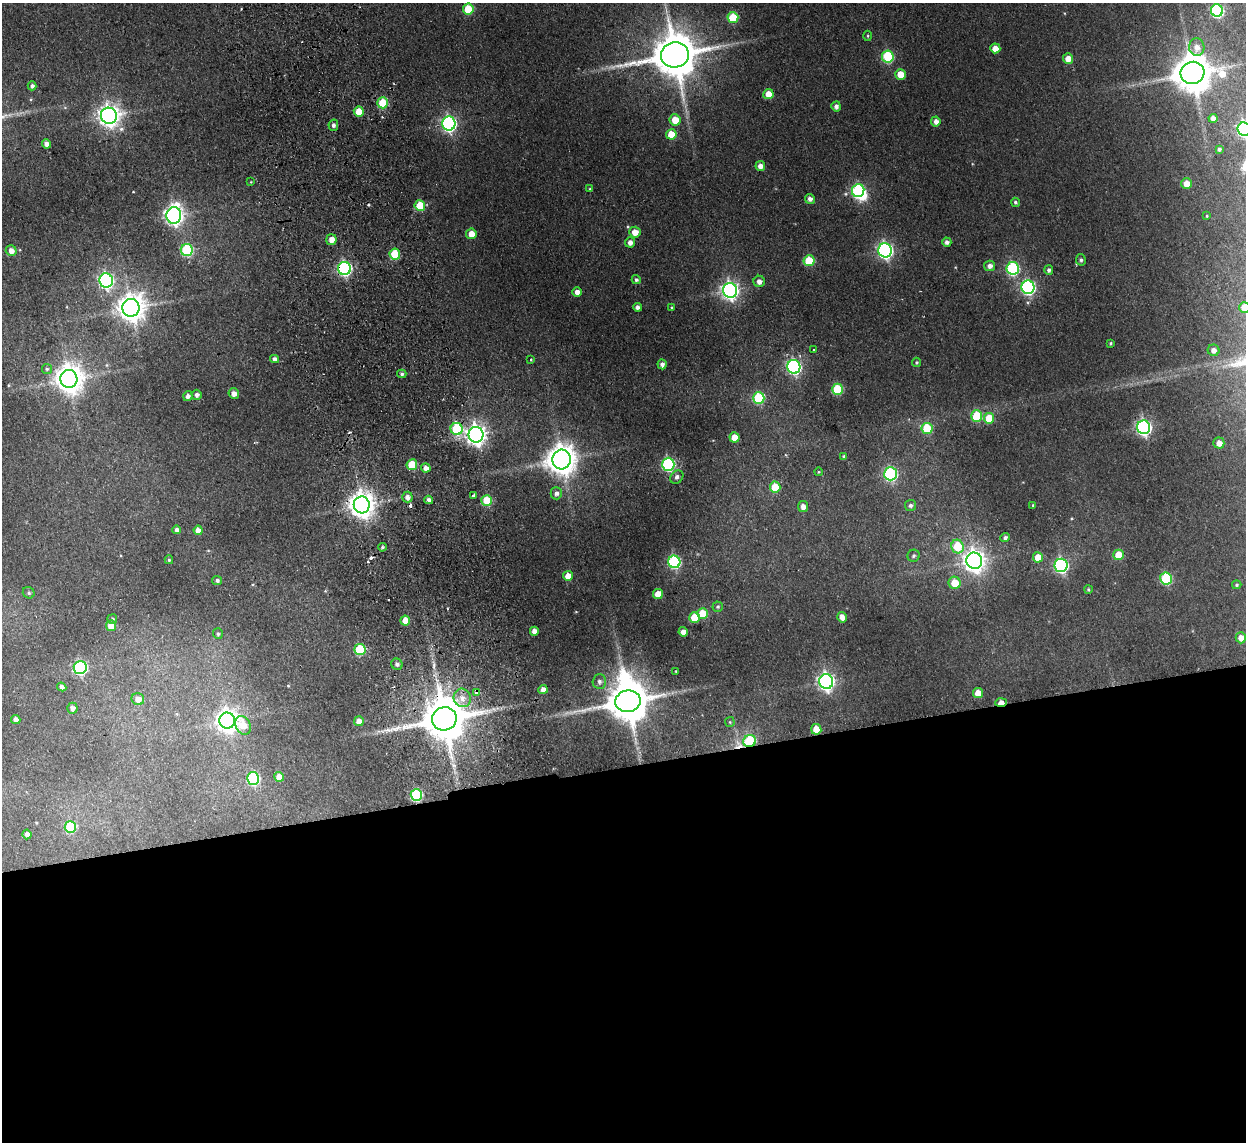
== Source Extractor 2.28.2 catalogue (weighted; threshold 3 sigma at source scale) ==
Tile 15 of 4 x 4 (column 3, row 4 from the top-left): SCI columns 2543-3786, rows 154-1293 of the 5083 x 4981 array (HDU 1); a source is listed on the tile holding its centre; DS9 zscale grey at full resolution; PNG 1248 x 1144 px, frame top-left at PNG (2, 3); each listed source drawn as its Kron ellipse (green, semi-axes under 4 px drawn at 4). Shown black and unused: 33% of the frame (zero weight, under 2 of 3 exposures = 3% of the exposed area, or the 3 px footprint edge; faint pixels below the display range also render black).
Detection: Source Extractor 2.28.2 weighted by HDU 2 'WHT'; one run over the whole footprint, this tile lists its part. Background 0.165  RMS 0.014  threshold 0.0629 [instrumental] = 3 sigma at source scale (4.5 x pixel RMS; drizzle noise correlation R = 1.50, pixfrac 1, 0.05/0.05 arcsec/px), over >= 5 px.
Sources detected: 169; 2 inside a brighter object's white glare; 5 cosmic-ray / hot-pixel residue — neither listed nor drawn; the other 162 listed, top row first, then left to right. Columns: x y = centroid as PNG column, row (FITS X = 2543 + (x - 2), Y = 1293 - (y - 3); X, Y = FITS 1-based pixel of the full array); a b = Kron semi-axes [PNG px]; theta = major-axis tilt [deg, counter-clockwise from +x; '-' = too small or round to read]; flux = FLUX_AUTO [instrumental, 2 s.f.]
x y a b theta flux
468 9 5 5 - 44
1217 11 6 6 - 180
733 18 5 5 - 62
868 36 5 3 - 1.5
1197 47 9 7 -84 9.8
995 48 5 5 - 14
675 55 14 12 12 6200
888 57 6 6 - 110
1068 59 5 5 - 14
1192 73 12 11 - 4000
900 74 5 5 - 20
32 86 4 4 - 4.2
768 94 5 5 - 18
383 103 5 5 - 50
836 106 5 5 - 5.4
359 111 5 5 - 21
109 116 8 8 - 910
1213 118 4 4 - 7.6
675 120 6 5 - 22
936 121 5 4 - 6.8
449 123 7 6 - 360
333 125 5 5 - 4.3
1244 129 7 6 - 300
671 134 5 5 - 29
47 144 4 4 - 7.4
1219 149 3 3 - 2.8
760 166 5 5 - 9.1
251 182 4 4 - 1.1
1187 184 5 5 - 15
590 189 4 4 - 1.7
858 191 6 6 - 170
810 199 5 4 - 5.2
1015 202 5 4 - 2.3
420 206 5 5 - 51
174 215 8 7 - 650
1207 216 3 3 - 1.1
635 232 6 5 - 14
471 234 5 5 - 15
331 240 5 5 - 12
630 242 5 5 - 6.6
947 242 4 4 - 4.9
187 250 6 6 - 120
885 250 7 6 - 380
11 251 5 5 - 9.6
395 254 5 5 - 52
1081 260 6 5 - 3
809 261 5 5 - 52
990 266 5 5 - 6.6
344 268 6 6 - 260
1013 268 6 6 - 170
1049 270 5 4 - 3.4
106 280 7 6 - 330
636 280 5 4 - 3
759 281 5 5 - 7.4
1028 287 7 6 - 250
730 290 7 7 - 560
577 292 4 4 - 7.9
637 307 4 4 - 5.2
1245 307 5 5 - 22
131 308 9 8 - 1700
672 308 4 3 - 1.4
1110 343 3 3 - 1.7
814 350 3 3 - 2.4
1214 350 6 5 - 9.2
275 359 4 4 - 6.1
531 359 3 2 - 1.1
917 362 5 4 - 2.1
662 364 5 4 - 5.5
794 367 7 6 - 270
47 369 5 5 - 2.4
402 374 4 3 - 2.6
69 379 9 8 - 1700
837 389 5 5 - 73
234 393 5 5 - 7
197 395 5 5 - 4.4
188 396 5 4 - 4.8
759 398 6 6 - 86
977 416 5 5 - 55
989 418 5 5 - 36
1144 427 7 6 - 350
927 428 5 5 - 61
457 429 6 6 - 96
476 435 8 7 - 860
734 437 5 5 - 19
1219 443 5 5 - 11
844 456 3 3 - 2
561 460 10 9 - 2100
668 464 6 6 - 180
412 465 5 5 - 49
426 468 4 4 - 7.3
818 472 4 3 - 1.2
891 474 6 6 - 190
677 477 7 6 - 4.1
775 487 5 5 - 34
556 493 6 5 - 5.8
474 495 3 3 - 12
407 497 5 5 - 7
429 500 4 4 - 6.1
487 500 5 5 - 45
362 505 8 8 - 1500
1033 505 4 3 - 1.2
803 506 5 5 - 7.8
910 506 5 5 - 3.7
177 530 4 4 - 4.9
198 530 5 4 - 10
1005 538 5 4 - 3.9
382 547 4 3 - 2.1
957 547 7 6 - 51
1119 555 5 5 - 36
914 556 6 6 - 3.3
1038 557 5 5 - 22
169 560 4 4 - 2.3
974 561 8 7 - 960
674 562 6 6 - 180
1061 565 7 6 - 270
568 576 5 5 - 13
1166 578 6 6 - 100
217 580 5 4 - 3.2
955 583 6 6 - 26
1237 585 5 4 - 1.9
1088 589 4 3 - 1.8
29 593 6 5 - 2.6
658 594 5 5 - 20
718 607 5 5 - 2.3
703 614 5 5 - 34
842 617 5 4 - 8.1
694 618 5 5 - 35
112 619 5 5 - 2.6
405 620 5 5 - 20
111 626 5 5 - 27
534 631 4 4 - 8.2
683 632 5 4 - 8.4
218 634 5 5 - 2.3
1241 638 5 5 - 9.8
360 650 5 5 - 78
397 664 6 5 - 4.1
80 667 6 6 - 230
676 671 3 3 - 1.1
599 682 7 7 - 5
826 682 7 7 - 500
62 687 5 4 - 4.9
543 690 4 4 - 7.6
477 692 4 3 - 30
978 693 5 5 - 20
462 698 9 8 - 12
138 699 6 6 - 9.8
628 701 13 11 9 5100
1001 702 6 3 3 17
72 708 5 5 - 5.9
16 719 5 4 - 6.1
444 719 12 11 - 6500
227 721 8 7 - 950
359 721 5 5 - 11
730 722 5 5 - 1.7
243 725 9 7 -63 21
816 729 5 5 - 25
750 741 6 6 - 98
279 777 5 5 - 13
253 778 6 6 - 130
416 795 6 5 - 110
70 827 6 5 - 82
27 834 5 4 - 6.3
Overlapping masked pixels (flux is a lower limit): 7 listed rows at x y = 344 268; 457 429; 477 692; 1001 702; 444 719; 816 729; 750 741
Isophote crosses this tile's border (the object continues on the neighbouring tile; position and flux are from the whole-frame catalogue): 2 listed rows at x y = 1244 129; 1245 307